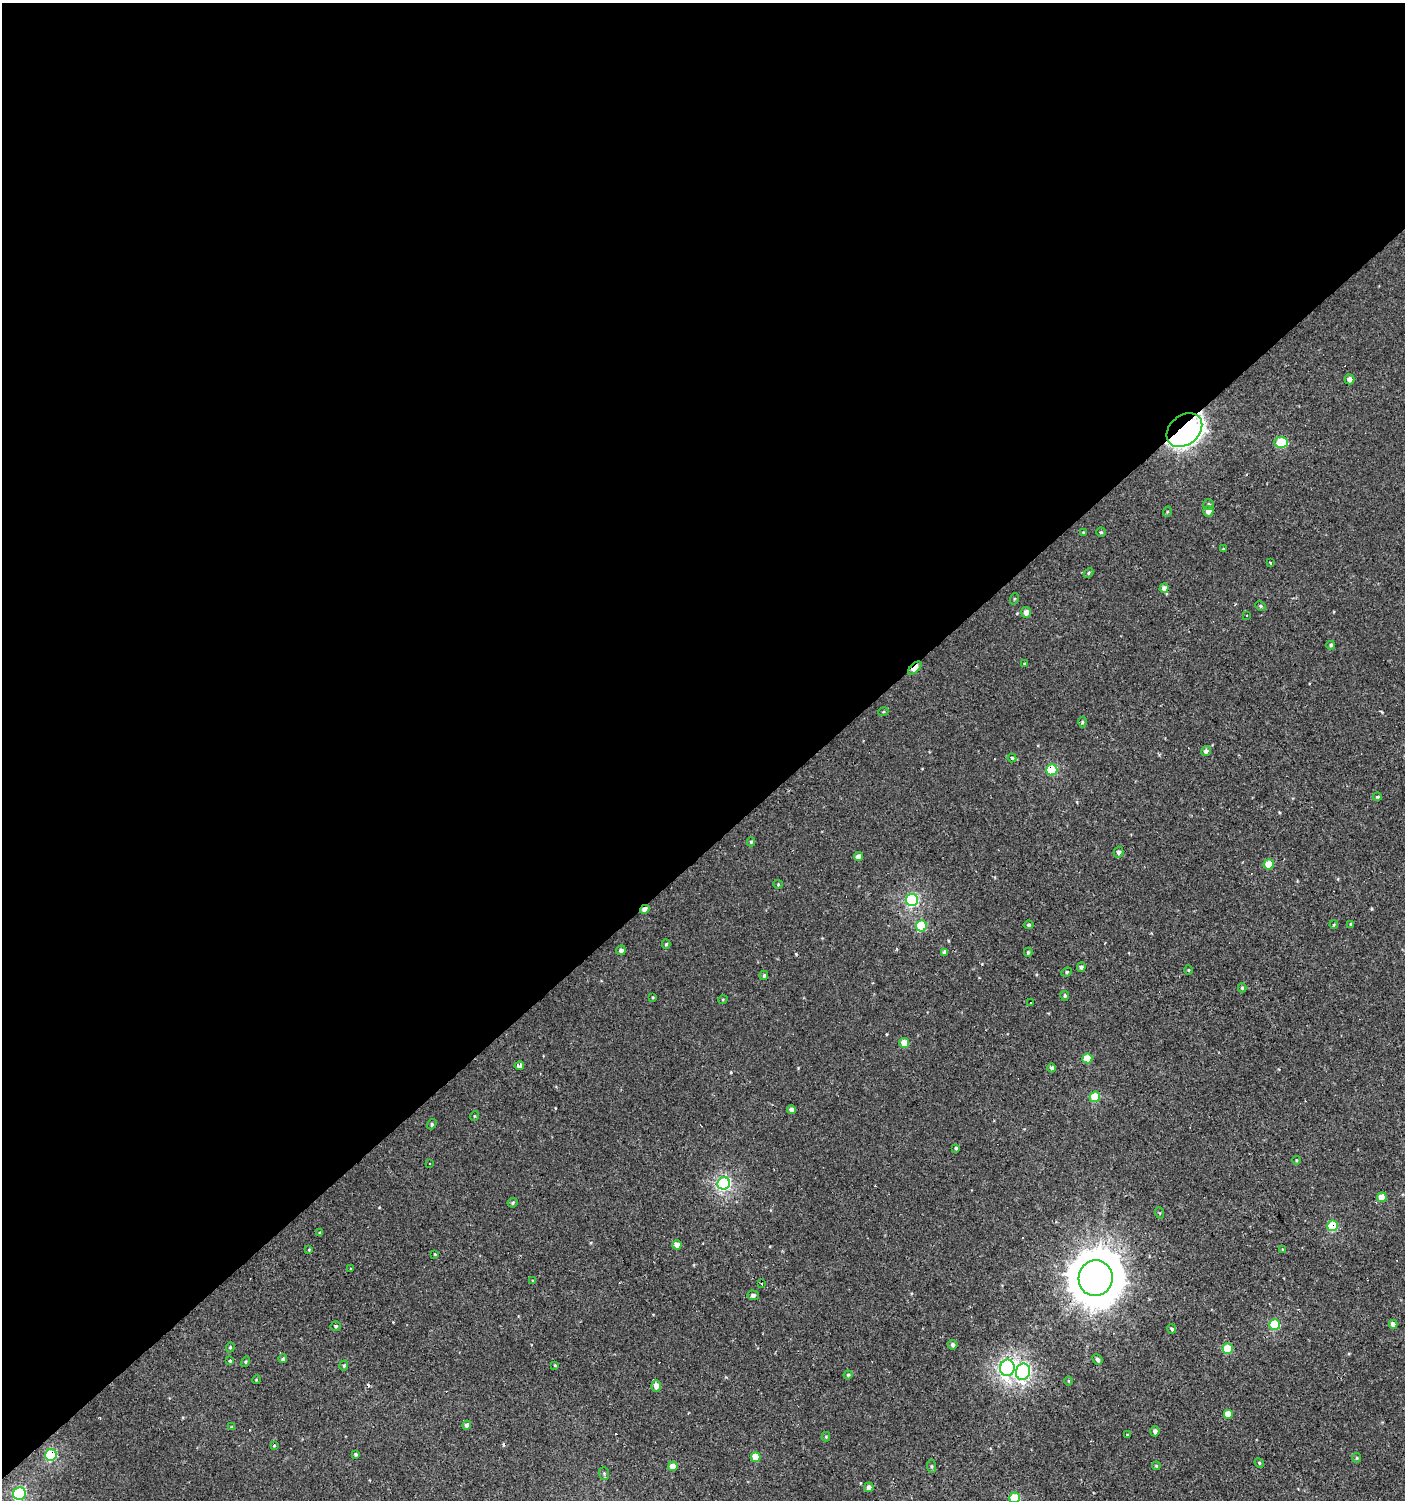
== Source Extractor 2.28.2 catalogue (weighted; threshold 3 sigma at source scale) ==
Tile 2 of 4 x 4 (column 2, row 1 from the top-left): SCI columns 1604-3006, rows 4496-5993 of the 5947 x 5993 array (HDU 1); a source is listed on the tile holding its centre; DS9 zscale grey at full resolution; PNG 1407 x 1502 px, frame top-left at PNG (2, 3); each listed source drawn as its Kron ellipse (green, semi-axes under 4 px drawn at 4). Shown black and unused: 57% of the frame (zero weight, under 2 of 3 exposures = <1% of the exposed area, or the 3 px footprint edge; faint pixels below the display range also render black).
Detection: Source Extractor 2.28.2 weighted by HDU 2 'WHT'; one run over the whole footprint, this tile lists its part. Background 7.41e-04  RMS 0.0043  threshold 0.0193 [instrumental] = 3 sigma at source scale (4.5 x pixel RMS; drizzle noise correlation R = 1.50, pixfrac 1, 0.0396/0.0396 arcsec/px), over >= 5 px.
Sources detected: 124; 11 cosmic-ray / hot-pixel residue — neither listed nor drawn; the other 113 listed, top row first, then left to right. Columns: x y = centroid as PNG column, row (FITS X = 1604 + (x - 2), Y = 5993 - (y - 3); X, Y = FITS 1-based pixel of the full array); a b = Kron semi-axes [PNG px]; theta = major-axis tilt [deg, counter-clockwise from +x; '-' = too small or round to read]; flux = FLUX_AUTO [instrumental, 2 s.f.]
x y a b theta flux
1349 379 5 5 - 1.8
1184 430 20 14 40 320
1281 442 7 5 -2 16
1209 504 5 5 - 0.68
1208 511 5 5 - 2.2
1167 512 5 3 - 0.39
1083 532 3 3 - 0.43
1101 532 4 4 - 0.53
1223 549 3 2 - 0.32
1270 563 3 3 - 0.55
1088 573 5 4 - 0.59
1164 588 5 4 - 1.9
1014 599 6 3 72 0.42
1261 606 5 4 - 0.66
1026 612 5 4 - 2.3
1246 615 3 3 - 1.6
1331 645 4 4 - 0.81
1024 664 3 3 - 0.37
915 668 8 4 43 8.2
883 712 5 3 - 0.42
1082 722 5 3 - 0.59
1206 751 5 4 - 1.4
1012 758 4 4 - 0.52
1052 770 5 5 - 22
1377 797 4 4 - 0.73
751 842 4 4 - 0.62
1118 852 5 5 - 1.2
858 857 4 4 - 2.4
1269 864 5 5 - 10
778 884 4 4 - 0.44
912 900 6 6 - 51
645 909 5 4 - 1.9
1029 925 5 4 - 0.71
1334 925 4 3 - 0.43
1351 925 4 3 - 0.84
921 926 5 5 - 19
666 944 4 4 - 0.62
621 950 5 5 - 1.5
944 952 3 3 - 2.5
1028 952 4 4 - 0.59
1081 967 5 4 - 1.1
1189 970 5 3 - 0.39
1067 972 5 4 - 0.62
764 975 5 3 - 0.59
1242 988 4 4 - 0.61
1065 996 5 4 - 0.64
653 997 3 3 - 0.38
723 999 5 3 - 0.42
1031 1003 3 3 - 0.82
904 1043 5 5 - 6.4
1087 1058 5 5 - 7.4
519 1066 5 4 - 4.4
1052 1068 4 4 - 0.99
1095 1097 5 5 - 13
791 1110 4 4 - 1.5
474 1116 5 3 - 0.35
432 1124 5 4 - 0.83
956 1148 4 3 - 0.72
1296 1160 4 3 - 0.4
430 1164 3 3 - 1.8
724 1183 6 6 - 72
1382 1197 5 4 - 6.5
513 1203 5 4 - 0.72
1160 1213 6 3 -70 0.43
1332 1226 5 5 - 19
320 1233 3 3 - 0.47
677 1245 4 4 - 3.5
309 1250 4 4 - 0.39
1283 1250 4 3 - 0.39
435 1254 3 2 - 0.37
351 1269 3 3 - 0.39
1096 1278 18 17 - 2000
533 1281 4 3 - 0.41
762 1284 3 2 - 0.33
753 1295 5 5 - 1.2
1393 1324 4 4 - 2.2
1275 1325 5 5 - 18
336 1326 5 5 - 0.63
1172 1329 5 4 - 0.77
953 1345 5 4 - 1.3
230 1347 5 4 - 0.6
1228 1349 5 5 - 13
283 1359 4 4 - 0.79
1097 1360 5 4 - 1.1
230 1361 3 3 - 15
246 1362 5 4 - 0.53
555 1365 3 3 - 0.4
344 1366 5 4 - 0.62
1007 1368 8 7 - 120
1023 1372 8 7 - 74
848 1375 4 4 - 0.62
256 1380 4 3 - 0.34
1068 1381 5 3 - 0.38
656 1386 6 5 - 2.9
1228 1414 5 5 - 5.1
467 1425 4 4 - 1.8
232 1427 4 4 - 0.59
1155 1431 5 4 - 1.4
1127 1435 4 3 - 0.34
826 1437 4 4 - 0.52
274 1445 3 3 - 0.47
355 1454 3 3 - 0.68
51 1455 6 5 - 40
756 1457 5 5 - 6.7
1357 1458 5 4 - 0.54
1259 1463 5 4 - 0.6
673 1466 5 4 - 5.2
931 1466 7 4 -84 0.65
1156 1466 4 3 - 0.44
604 1473 6 5 - 0.62
869 1487 5 4 - 1.6
19 1494 6 6 - 54
1015 1498 5 5 - 18
Overlapping masked pixels (flux is a lower limit): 9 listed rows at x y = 1184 430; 915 668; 1052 770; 645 909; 1332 1226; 1096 1278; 1007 1368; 1023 1372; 51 1455
Isophote crosses this tile's border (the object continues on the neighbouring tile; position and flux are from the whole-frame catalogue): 2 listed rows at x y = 19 1494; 1015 1498